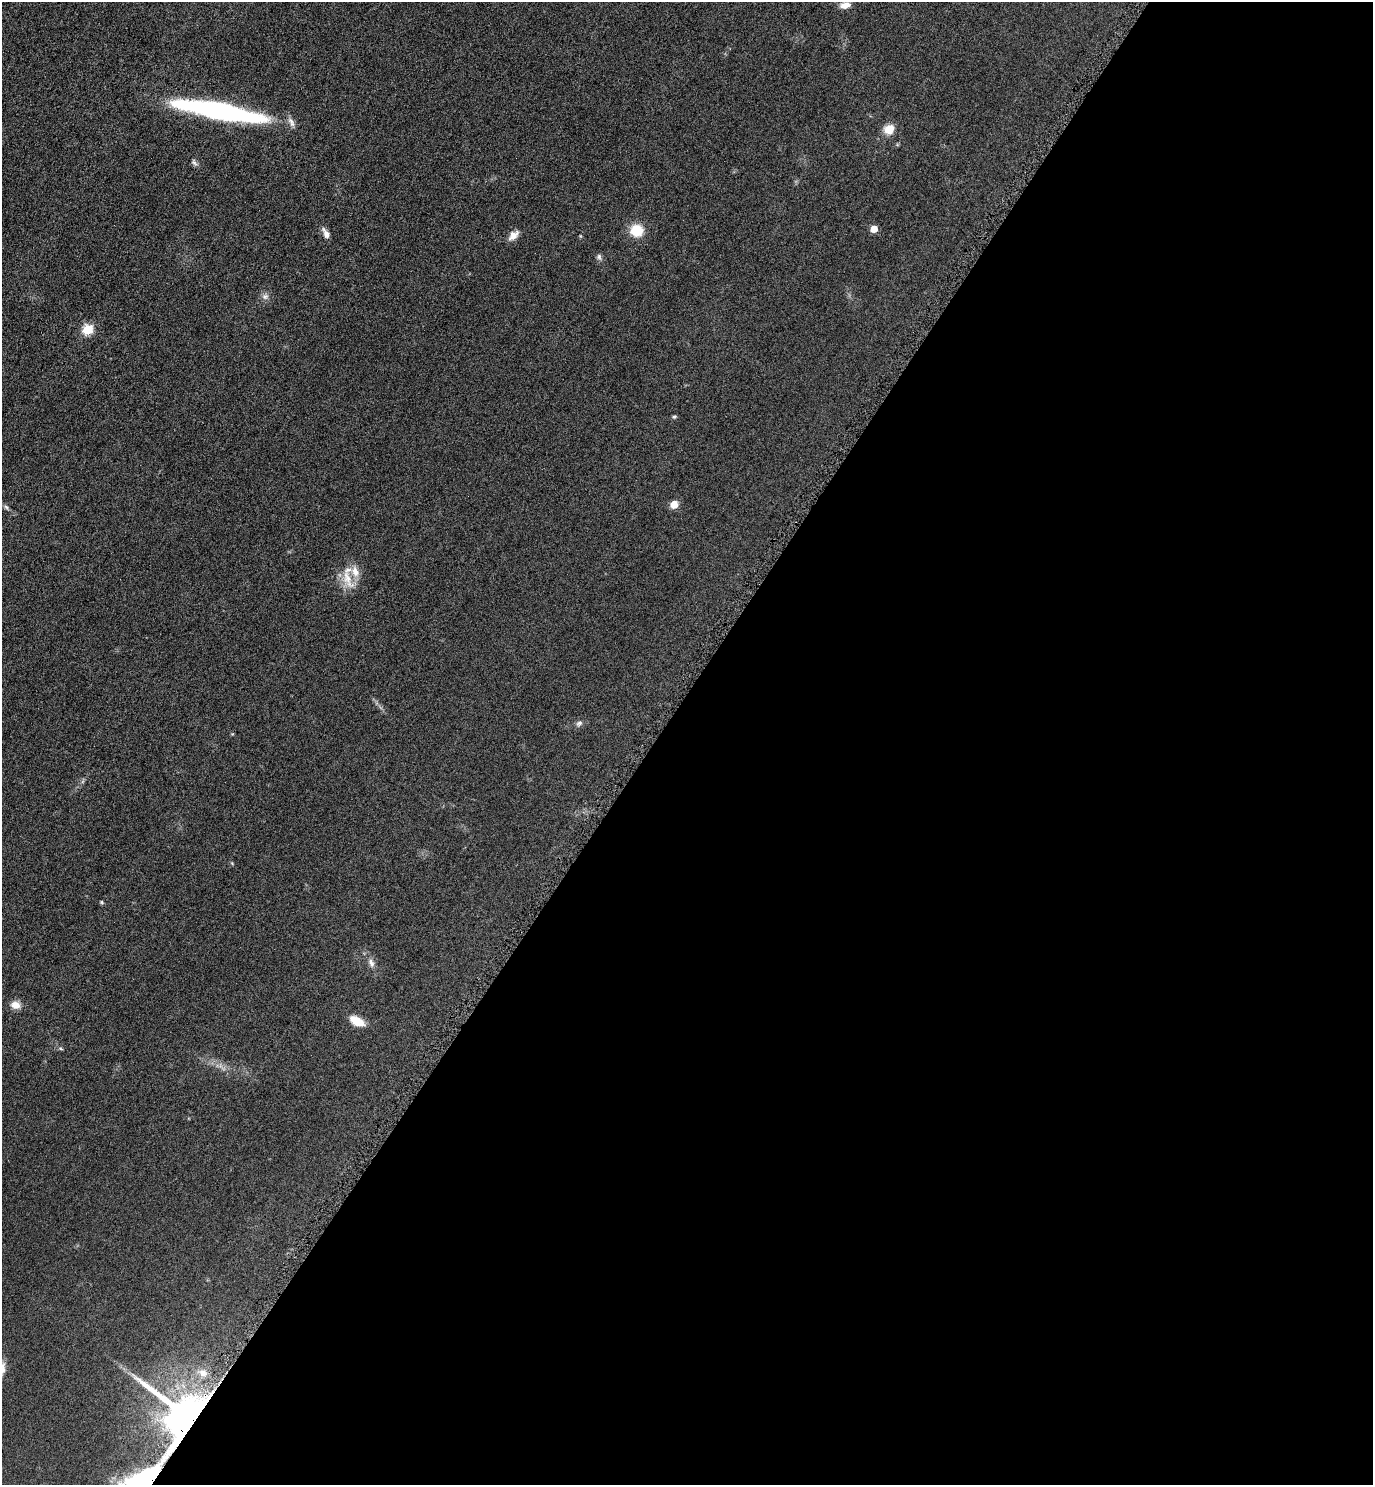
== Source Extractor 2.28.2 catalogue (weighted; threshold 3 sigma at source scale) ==
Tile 12 of 4 x 4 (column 4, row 3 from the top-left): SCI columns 4283-5653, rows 1497-2979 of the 5965 x 5960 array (HDU 1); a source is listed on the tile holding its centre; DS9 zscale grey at full resolution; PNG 1375 x 1487 px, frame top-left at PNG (2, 2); no overlay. Shown black and unused: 53% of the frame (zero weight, under 4 of 8 exposures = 1% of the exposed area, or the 3 px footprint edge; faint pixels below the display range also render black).
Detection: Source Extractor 2.28.2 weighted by HDU 2 'WHT'; one run over the whole footprint, this tile lists its part. Background 0.059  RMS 0.0082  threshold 0.0334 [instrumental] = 3 sigma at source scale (4.09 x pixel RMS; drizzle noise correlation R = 1.36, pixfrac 0.8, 0.05/0.05 arcsec/px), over >= 5 px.
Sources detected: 26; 2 inside a brighter listed object's ellipse — not listed separately; the other 24 listed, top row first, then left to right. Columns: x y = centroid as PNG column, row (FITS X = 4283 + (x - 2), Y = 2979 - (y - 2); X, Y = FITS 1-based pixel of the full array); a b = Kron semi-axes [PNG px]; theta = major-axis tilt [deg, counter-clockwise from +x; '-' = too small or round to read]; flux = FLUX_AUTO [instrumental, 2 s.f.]
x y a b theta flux
845 5 13 7 10 5.5
218 110 94 15 -11 150
889 129 5 5 - 36
194 162 10 6 -52 1.9
874 229 5 5 - 12
637 230 13 12 - 17
326 234 13 6 -59 4.3
513 235 14 8 43 5.6
599 257 9 6 -81 2
265 296 10 8 1 3
88 329 6 5 - 45
674 417 6 5 - 1.1
674 504 5 5 - 18
6 507 8 5 -58 1.6
347 579 34 12 -70 14
579 723 10 7 35 2.4
102 902 5 4 - 0.92
371 963 13 7 -70 3.9
15 1005 12 9 -11 5.8
357 1021 14 8 -30 14
61 1049 6 4 -20 0.89
203 1373 12 9 -36 5.8
191 1420 14 13 - 4100
142 1483 50 22 37 120
Overlapping masked pixels (flux is a lower limit): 2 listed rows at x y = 191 1420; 142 1483
Isophote crosses this tile's border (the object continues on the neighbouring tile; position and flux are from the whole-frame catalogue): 1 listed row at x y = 142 1483